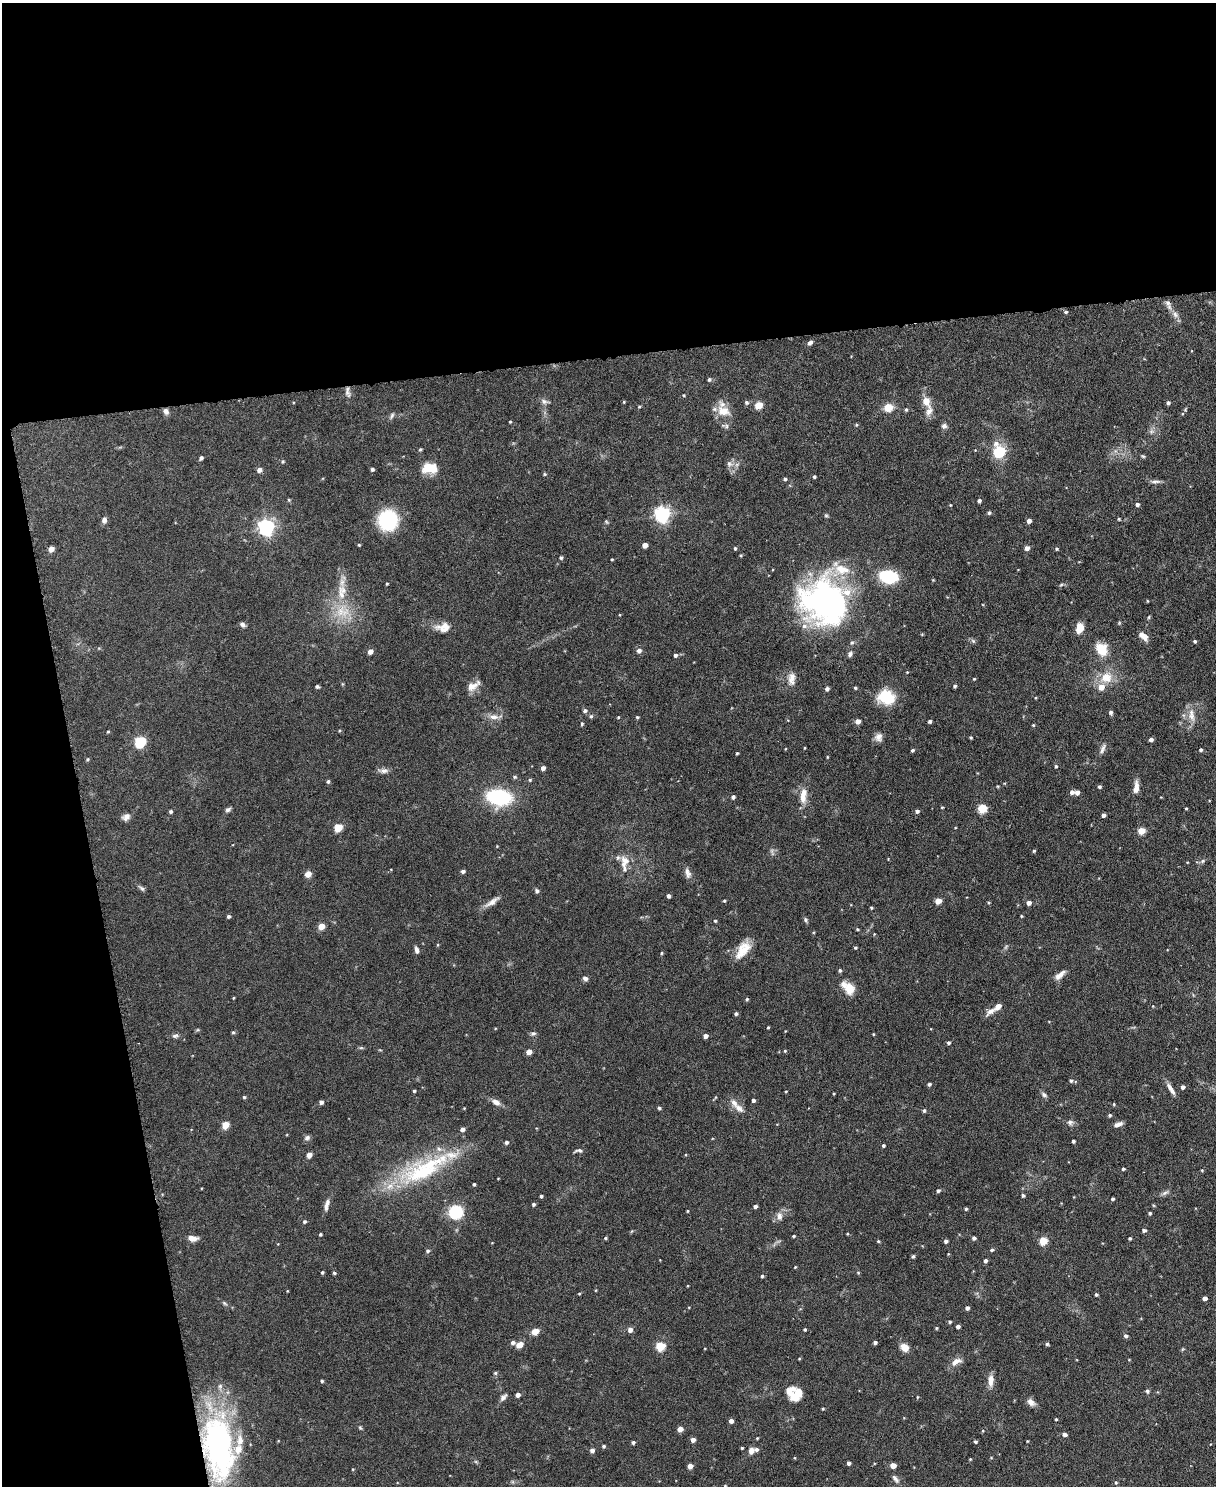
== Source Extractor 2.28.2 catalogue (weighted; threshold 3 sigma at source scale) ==
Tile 1 of 4 x 3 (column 1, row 1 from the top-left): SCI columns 3-1216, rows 3104-4587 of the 4863 x 4840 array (HDU 1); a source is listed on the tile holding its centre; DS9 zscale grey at full resolution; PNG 1218 x 1488 px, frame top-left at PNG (2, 3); no overlay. Shown black and unused: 30% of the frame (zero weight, under 3 of 6 exposures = <1% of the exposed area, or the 3 px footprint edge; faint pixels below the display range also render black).
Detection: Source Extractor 2.28.2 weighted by HDU 2 'WHT'; one run over the whole footprint, this tile lists its part. Background 0.124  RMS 0.0043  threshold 0.0176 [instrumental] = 3 sigma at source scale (4.09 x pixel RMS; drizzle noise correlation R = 1.36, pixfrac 0.8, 0.05/0.05 arcsec/px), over >= 5 px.
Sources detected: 313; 3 too faint to see at this stretch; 1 inside a brighter object's white glare — not listed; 19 inside a brighter listed object's ellipse — not listed separately; the other 290 listed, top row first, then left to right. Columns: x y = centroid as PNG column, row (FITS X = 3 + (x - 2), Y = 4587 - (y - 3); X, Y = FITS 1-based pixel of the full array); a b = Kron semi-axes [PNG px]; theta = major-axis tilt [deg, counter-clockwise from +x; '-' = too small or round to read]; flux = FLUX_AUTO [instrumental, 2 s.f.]
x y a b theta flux
1168 304 16 6 -69 2.1
1066 312 5 4 - 0.63
810 343 6 4 40 1.3
709 379 5 5 - 0.66
348 392 15 6 -82 1.7
684 395 4 3 - 0.32
544 401 10 6 -23 1.4
926 401 10 7 -65 4.5
624 402 4 3 - 0.35
747 402 5 5 - 0.81
1168 403 4 4 - 0.87
759 405 5 5 - 10
639 407 4 4 - 0.4
888 407 11 9 12 4.4
906 410 5 4 - 0.56
166 411 8 6 -71 1.5
723 411 19 13 -23 6.2
929 411 14 8 67 2.9
392 416 9 5 64 0.91
510 421 3 3 - 0.45
856 425 5 3 - 0.4
726 426 6 5 - 0.85
944 426 7 7 - 1.2
1151 431 7 4 -18 0.86
420 449 5 4 - 0.51
999 451 7 6 - 31
1143 456 6 4 -41 0.5
201 458 5 4 - 0.97
283 461 5 5 - 0.55
729 464 10 8 -47 2
430 468 17 11 2 8.1
372 469 4 4 - 0.81
259 470 5 5 - 1.9
545 474 4 4 - 0.42
814 477 3 3 - 0.69
785 479 4 4 - 0.68
1155 481 13 5 0 1.4
289 500 4 4 - 0.42
979 501 4 4 - 1
1137 504 4 4 - 1.1
950 505 4 3 - 0.3
989 513 5 4 - 0.72
662 514 6 6 - 120
826 515 5 5 - 0.51
1119 519 4 3 - 0.41
104 520 7 6 - 1.5
388 520 17 16 - 30
1029 521 4 4 - 1.8
266 527 6 6 - 140
359 545 3 3 - 0.43
645 545 4 4 - 3.1
735 548 4 3 - 0.58
1027 548 5 4 - 2
51 549 5 4 - 3.4
1056 549 5 4 - 0.53
561 558 4 4 - 0.68
612 559 3 3 - 0.35
888 576 15 10 -8 22
387 584 3 3 - 0.41
1061 585 6 4 20 0.53
343 590 16 9 -49 3.5
826 600 52 47 -45 120
343 611 23 18 2 11
1149 617 5 3 - 0.41
1119 623 6 3 73 0.38
242 624 7 5 -25 1.1
443 627 19 11 6 4.5
1079 628 10 7 77 5.5
1144 636 11 6 -41 3.2
973 641 6 5 - 0.71
1195 641 4 4 - 0.64
1102 649 11 9 -55 10
370 651 5 4 - 2.4
639 651 5 5 - 1.6
850 654 8 6 73 1
675 655 5 4 - 0.98
907 672 3 3 - 0.28
792 678 17 8 84 3.2
1106 678 18 15 12 7.4
974 679 3 3 - 0.36
317 686 4 3 - 0.79
473 686 20 9 32 3.6
955 686 4 4 - 0.77
855 688 4 3 - 0.56
827 689 4 4 - 1.2
886 697 17 14 -13 14
585 710 5 5 - 0.94
1111 713 6 5 - 0.7
1191 715 20 8 -80 3.6
591 716 5 5 - 0.64
494 717 14 8 -1 2.6
618 717 4 3 - 0.34
637 717 4 4 - 0.47
858 721 4 4 - 3
930 721 3 3 - 0.87
582 724 5 3 - 0.52
1033 725 4 3 - 0.4
108 732 4 3 - 0.42
879 737 10 9 - 2.1
971 737 4 3 - 0.4
1151 740 4 4 - 1.4
140 742 6 5 - 39
805 748 4 2 - 0.29
1103 749 15 5 65 1.5
912 750 4 3 - 0.62
1201 750 4 4 - 0.73
737 753 3 3 - 0.42
827 757 4 3 - 0.31
87 759 5 4 - 0.49
1056 766 4 4 - 0.56
543 768 4 4 - 1.7
384 771 14 6 -3 1.7
515 777 5 4 - 0.6
530 780 5 4 - 0.44
328 781 5 4 - 0.7
1099 787 4 4 - 0.75
1136 787 16 6 84 2.7
1072 792 4 4 - 1.5
1077 792 4 4 - 1.8
803 795 21 8 84 5
499 797 15 10 -7 49
733 797 4 4 - 1
942 807 3 3 - 0.36
982 808 5 5 - 17
1186 808 3 3 - 0.36
228 810 7 5 31 0.98
171 811 4 4 - 0.72
917 811 4 4 - 1.1
1103 815 4 3 - 1.3
126 817 10 8 31 1.9
338 828 5 5 - 12
1141 831 5 4 - 9.3
497 846 3 3 - 0.26
1034 851 4 4 - 0.48
625 861 18 12 85 4.4
1203 861 7 5 23 0.86
463 871 5 4 - 0.85
688 873 14 7 -74 2
308 874 7 6 - 2.3
142 888 9 5 -44 0.93
537 891 5 5 - 1
668 896 4 3 - 1
724 901 4 3 - 0.43
938 901 5 4 - 5.3
492 902 23 7 35 2.9
1029 903 4 4 - 2.2
871 908 3 3 - 0.49
228 916 4 4 - 0.78
1021 916 4 3 - 0.39
806 920 6 5 - 0.75
715 921 3 3 - 0.52
321 926 5 4 - 6.2
857 929 4 3 - 0.45
855 948 3 3 - 0.48
416 950 8 5 -83 1.4
743 950 26 11 54 7
661 953 4 3 - 0.4
840 970 5 4 - 0.66
1060 975 15 6 40 2.6
585 978 7 5 -16 1.2
848 988 19 11 -47 5.8
233 998 4 3 - 0.3
747 999 4 4 - 0.55
990 1011 14 7 38 2.5
736 1014 4 4 - 0.84
768 1027 3 3 - 0.4
233 1032 5 4 - 0.58
533 1033 7 5 9 0.92
873 1034 3 3 - 0.29
175 1036 9 5 1 1.1
705 1036 4 4 - 1.8
948 1043 4 4 - 0.74
785 1051 4 3 - 0.42
529 1052 4 4 - 3.5
1071 1081 5 4 - 0.64
929 1084 4 4 - 0.82
1183 1087 4 4 - 1.4
1171 1089 17 5 -59 2.3
414 1091 3 3 - 0.52
786 1091 4 2 - 0.3
1044 1095 8 6 -38 1
244 1097 4 4 - 0.52
753 1100 4 3 - 1
321 1102 4 4 - 1.3
496 1102 11 7 -29 2.3
1114 1104 4 4 - 0.38
464 1108 3 3 - 0.3
659 1108 4 4 - 0.69
739 1108 16 8 -40 2.8
924 1110 5 4 - 0.66
1110 1115 4 4 - 0.61
1070 1122 8 7 - 1.3
1118 1124 10 5 21 1.7
225 1125 5 5 - 8.5
462 1129 4 4 - 1.6
307 1138 7 6 - 1.2
1073 1141 3 3 - 0.81
506 1142 4 4 - 0.99
883 1145 3 3 - 0.66
579 1151 10 4 5 1
309 1155 4 4 - 3.2
1123 1169 4 3 - 0.59
1202 1170 4 4 - 0.36
423 1172 72 28 21 40
474 1184 3 3 - 0.53
938 1191 4 4 - 0.8
1165 1193 11 5 30 1.2
1023 1195 4 4 - 0.74
541 1196 3 3 - 0.67
1113 1199 3 3 - 0.72
327 1203 10 6 88 1.4
534 1204 4 4 - 0.77
755 1206 4 4 - 1
966 1209 4 3 - 0.54
687 1211 4 3 - 0.33
455 1212 12 11 - 17
1150 1213 4 4 - 0.61
779 1216 10 8 -84 2.1
304 1222 4 4 - 0.64
1144 1230 4 4 - 1
320 1234 3 3 - 0.51
794 1236 3 3 - 0.44
192 1238 10 6 -9 3.1
605 1238 5 4 - 0.49
974 1238 4 4 - 0.98
1130 1238 3 3 - 0.6
878 1241 4 3 - 0.42
946 1241 4 4 - 1.1
1043 1241 5 5 - 13
992 1250 4 4 - 0.7
428 1251 5 5 - 0.79
913 1256 5 4 - 0.56
986 1261 4 4 - 1
795 1267 4 2 - 0.32
322 1272 4 3 - 0.52
334 1273 4 4 - 0.58
858 1273 5 4 - 0.43
762 1276 4 3 - 0.59
579 1294 3 3 - 0.35
1096 1294 3 3 - 0.68
1205 1298 4 4 - 1.8
224 1303 7 4 -37 0.68
967 1308 4 4 - 1.4
950 1322 4 4 - 0.62
958 1327 4 4 - 1.3
936 1328 4 4 - 0.42
630 1330 5 5 - 2
805 1330 3 3 - 0.51
535 1331 8 6 17 3.1
1126 1336 5 4 - 1.1
875 1342 4 3 - 1
513 1343 5 4 - 1.2
1047 1344 5 4 - 0.58
520 1345 7 5 29 3.2
660 1346 5 5 - 19
904 1347 9 7 -40 4.2
1129 1360 4 3 - 0.26
956 1362 15 8 27 2.8
495 1373 5 5 - 0.62
991 1380 15 7 87 3.1
322 1381 4 3 - 0.55
1147 1391 6 5 - 0.79
518 1395 4 4 - 2
796 1395 15 9 51 6.3
503 1397 11 6 46 1.4
917 1397 4 3 - 0.36
1031 1402 10 7 -41 2.2
823 1409 3 3 - 0.42
1056 1419 3 3 - 0.41
731 1421 4 4 - 1.7
360 1428 6 4 -67 0.55
680 1429 4 4 - 3.1
1065 1434 5 4 - 1.4
757 1438 4 3 - 0.35
693 1440 4 4 - 2.4
975 1441 4 3 - 0.63
1027 1441 3 2 - 0.29
633 1442 4 3 - 0.79
604 1446 4 4 - 0.63
219 1447 77 33 -84 98
742 1448 3 3 - 0.43
592 1450 5 5 - 1.3
751 1451 7 6 - 2.1
970 1459 3 3 - 0.34
849 1463 4 3 - 1.2
893 1465 4 4 - 4.5
690 1466 4 4 - 3.1
895 1479 13 6 -55 1.5
1116 1482 5 4 - 0.54
725 1486 4 4 - 0.35
Overlapping masked pixels (flux is a lower limit): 1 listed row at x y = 219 1447
Isophote crosses this tile's border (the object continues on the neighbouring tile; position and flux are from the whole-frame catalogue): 1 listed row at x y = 725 1486